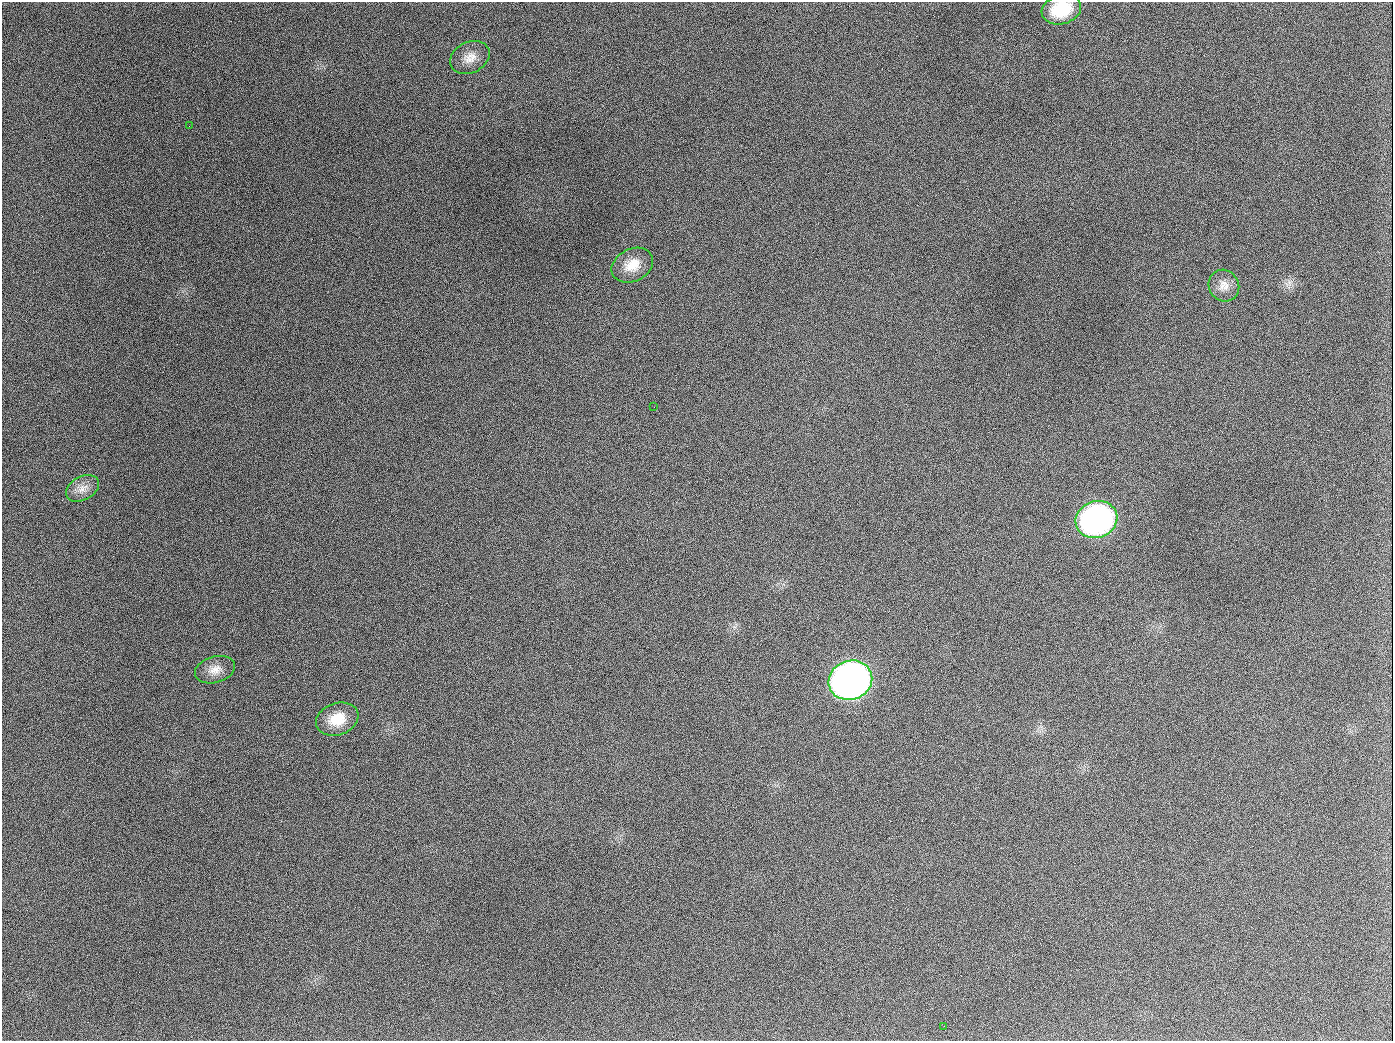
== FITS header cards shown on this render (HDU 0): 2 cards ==
NAXIS1  =                 1391
NAXIS2  =                 1039

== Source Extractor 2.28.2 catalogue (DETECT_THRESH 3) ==
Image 1391 x 1039 px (HDU 0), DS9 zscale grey, 1 PNG px = 1 image px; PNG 1395 x 1043 px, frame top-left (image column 1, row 1039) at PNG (2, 2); each listed source drawn as its Kron ellipse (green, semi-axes under 4 px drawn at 4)
Background 1890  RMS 79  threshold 238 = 3 sigma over >= 5 px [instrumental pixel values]
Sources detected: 12; all 12 listed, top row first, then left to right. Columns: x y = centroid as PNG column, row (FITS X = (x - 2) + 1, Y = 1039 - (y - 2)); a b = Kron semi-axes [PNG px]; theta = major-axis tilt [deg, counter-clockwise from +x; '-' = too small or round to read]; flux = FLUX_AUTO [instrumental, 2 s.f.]
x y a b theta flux
1061 9 20 14 15 2.1e+05
470 58 21 15 25 7.8e+04
189 126 2 2 - 5.4e+03
632 265 22 16 26 1.1e+05
1224 286 16 15 - 6.1e+04
654 407 2 2 - 3.3e+03
82 488 18 11 29 6.0e+04
1096 520 21 18 20 1.8e+06
215 670 20 13 16 6.4e+04
850 680 22 19 22 4.1e+06
337 719 22 16 19 1.3e+05
944 1026 2 2 - 3.7e+03
At the frame edge (FLAGS 8, measured only in part): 1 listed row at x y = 1061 9